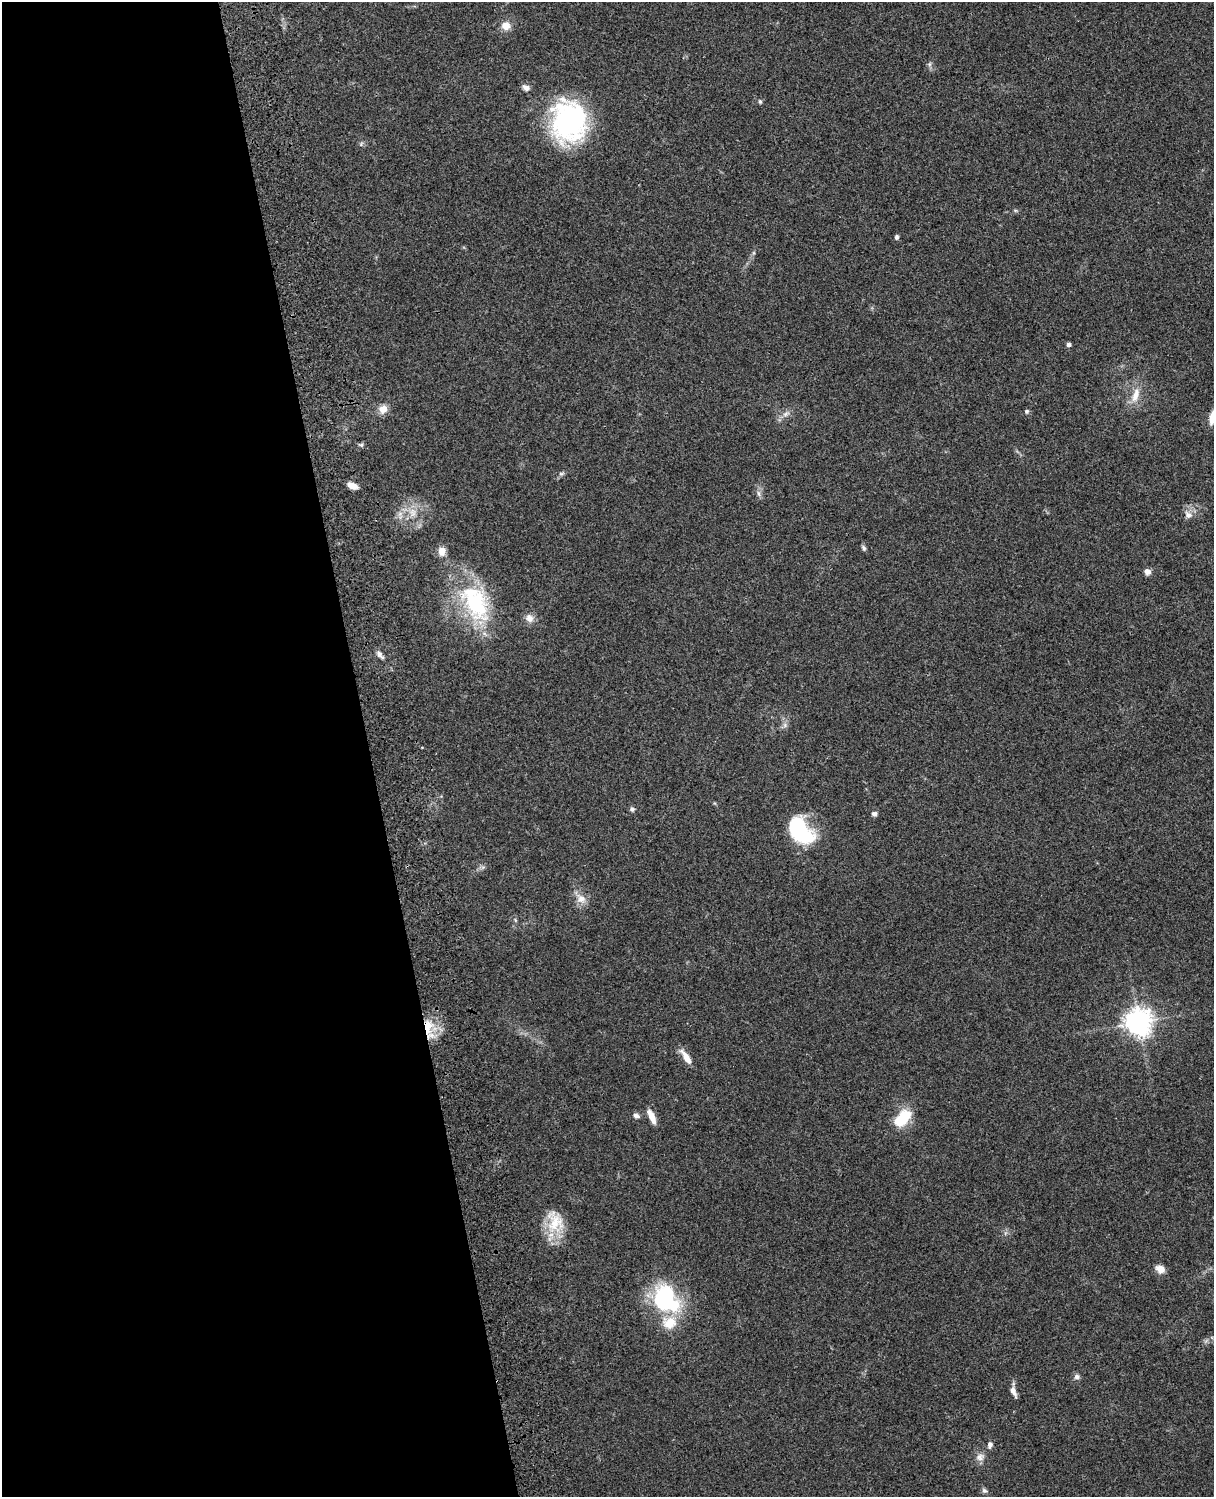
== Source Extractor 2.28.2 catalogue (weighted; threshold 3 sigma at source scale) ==
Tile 5 of 4 x 3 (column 1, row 2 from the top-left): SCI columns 119-1330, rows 1659-3153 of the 5085 x 4925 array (HDU 1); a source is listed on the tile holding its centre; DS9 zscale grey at full resolution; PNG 1216 x 1499 px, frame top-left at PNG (2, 2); no overlay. Shown black and unused: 30% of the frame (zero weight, under 3 of 4 exposures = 6% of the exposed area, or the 3 px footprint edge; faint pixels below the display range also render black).
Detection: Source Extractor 2.28.2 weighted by HDU 2 'WHT'; one run over the whole footprint, this tile lists its part. Background 0.219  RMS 0.0084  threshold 0.0378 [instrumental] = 3 sigma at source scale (4.5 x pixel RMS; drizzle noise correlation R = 1.50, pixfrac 1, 0.05/0.05 arcsec/px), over >= 5 px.
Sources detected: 47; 1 inside a brighter object's white glare — not listed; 1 inside a brighter listed object's ellipse — not listed separately; the other 45 listed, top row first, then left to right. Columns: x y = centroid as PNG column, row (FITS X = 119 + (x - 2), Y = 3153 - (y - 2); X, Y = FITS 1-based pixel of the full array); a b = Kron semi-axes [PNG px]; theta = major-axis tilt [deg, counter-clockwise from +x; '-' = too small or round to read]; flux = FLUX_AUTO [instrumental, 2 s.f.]
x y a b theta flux
506 26 10 10 - 7.9
930 64 7 4 89 1.7
526 88 9 6 -27 4
760 102 6 5 - 1.4
569 121 46 37 -88 130
361 144 6 5 - 1.4
897 237 6 5 - 1.6
1068 344 4 4 - 2.8
1135 395 23 9 74 12
383 409 10 9 - 8
1026 411 5 5 - 2
786 414 11 6 25 3.6
1212 418 15 7 81 8.4
361 445 6 5 - 1.6
561 473 8 4 8 1.6
352 486 11 6 -22 6.7
759 493 9 4 -81 2.3
413 512 13 9 -85 8.1
1188 515 10 8 -47 4.9
864 548 9 4 -57 1.7
442 551 9 8 - 7.3
1147 572 7 7 - 4.1
475 603 56 32 -63 84
529 618 12 10 -48 5.9
380 655 12 6 -51 3.4
785 725 7 6 - 2.4
632 809 6 6 - 2
874 814 6 6 - 2.4
800 830 30 17 -49 74
581 899 15 12 -37 8.2
515 920 6 3 -72 1.1
1139 1022 9 9 - 820
428 1026 22 12 89 20
686 1057 20 7 -56 8.9
636 1116 9 6 -22 2.6
651 1116 19 7 -65 8.4
903 1118 23 12 47 30
555 1222 33 22 -76 26
1160 1269 11 8 -26 7.1
664 1299 37 27 83 73
1077 1377 7 6 - 2.7
1013 1392 14 6 -66 4.7
990 1445 8 6 85 3.1
980 1457 12 10 19 5.2
984 1491 8 6 -35 2
Overlapping masked pixels (flux is a lower limit): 1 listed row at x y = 428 1026
Isophote crosses this tile's border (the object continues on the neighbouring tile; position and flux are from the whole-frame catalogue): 1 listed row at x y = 1212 418